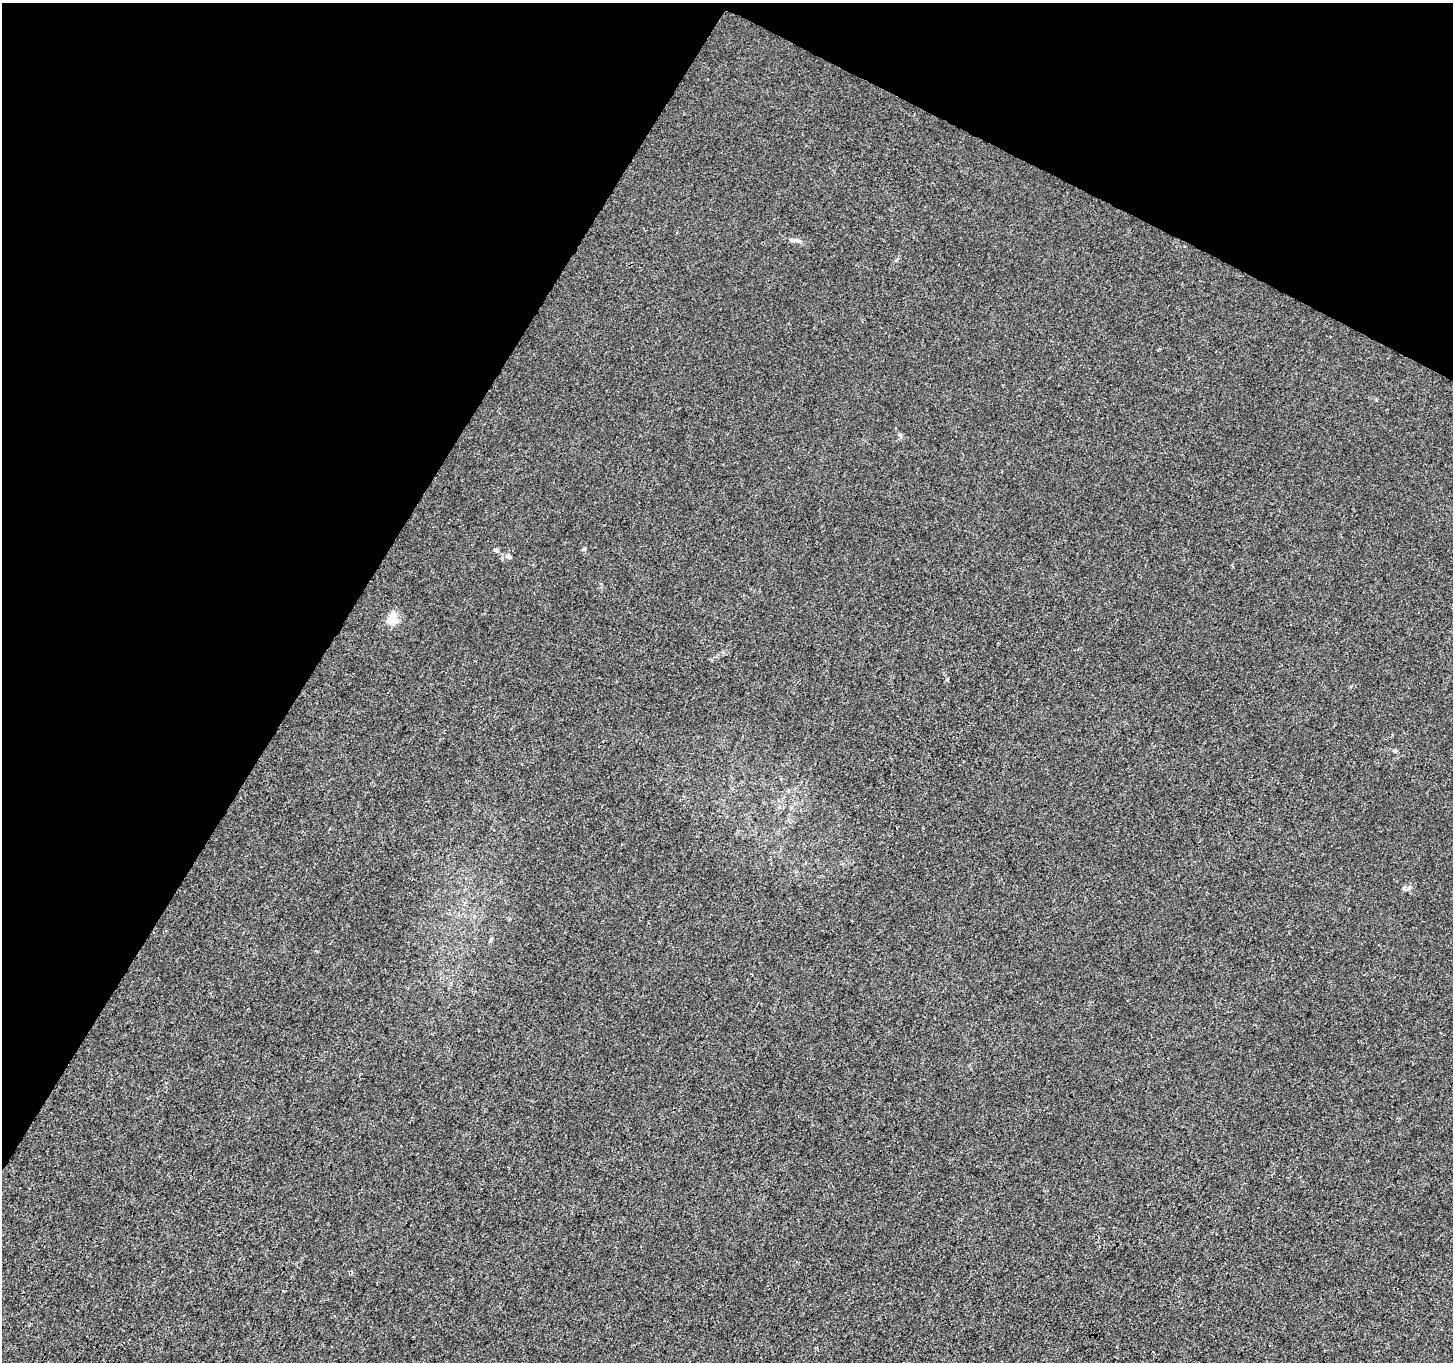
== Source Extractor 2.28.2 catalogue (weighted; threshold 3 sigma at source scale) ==
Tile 2 of 4 x 4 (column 2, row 1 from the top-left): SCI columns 1452-2902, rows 4276-5635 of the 5812 x 5898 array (HDU 1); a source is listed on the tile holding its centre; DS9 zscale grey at full resolution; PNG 1455 x 1364 px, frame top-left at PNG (2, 3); no overlay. Shown black and unused: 29% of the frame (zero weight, under 3 of 4 exposures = <1% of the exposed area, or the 3 px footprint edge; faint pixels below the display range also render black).
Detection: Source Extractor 2.28.2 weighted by HDU 2 'WHT'; one run over the whole footprint, this tile lists its part. Background 9.15e-04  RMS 0.0028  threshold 0.0128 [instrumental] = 3 sigma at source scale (4.5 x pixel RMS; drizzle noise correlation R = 1.50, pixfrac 1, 0.0396/0.0396 arcsec/px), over >= 5 px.
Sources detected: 7; all 7 listed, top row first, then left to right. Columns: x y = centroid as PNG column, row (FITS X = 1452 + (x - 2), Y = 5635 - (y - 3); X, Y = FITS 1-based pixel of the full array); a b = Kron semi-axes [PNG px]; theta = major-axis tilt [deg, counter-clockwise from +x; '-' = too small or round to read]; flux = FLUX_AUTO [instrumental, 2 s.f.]
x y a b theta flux
796 240 9 4 -19 0.74
900 435 6 4 -71 0.43
584 549 5 4 - 0.35
496 551 6 4 -1 0.45
508 556 10 5 -26 0.74
392 619 17 14 27 3
491 940 6 4 68 0.4